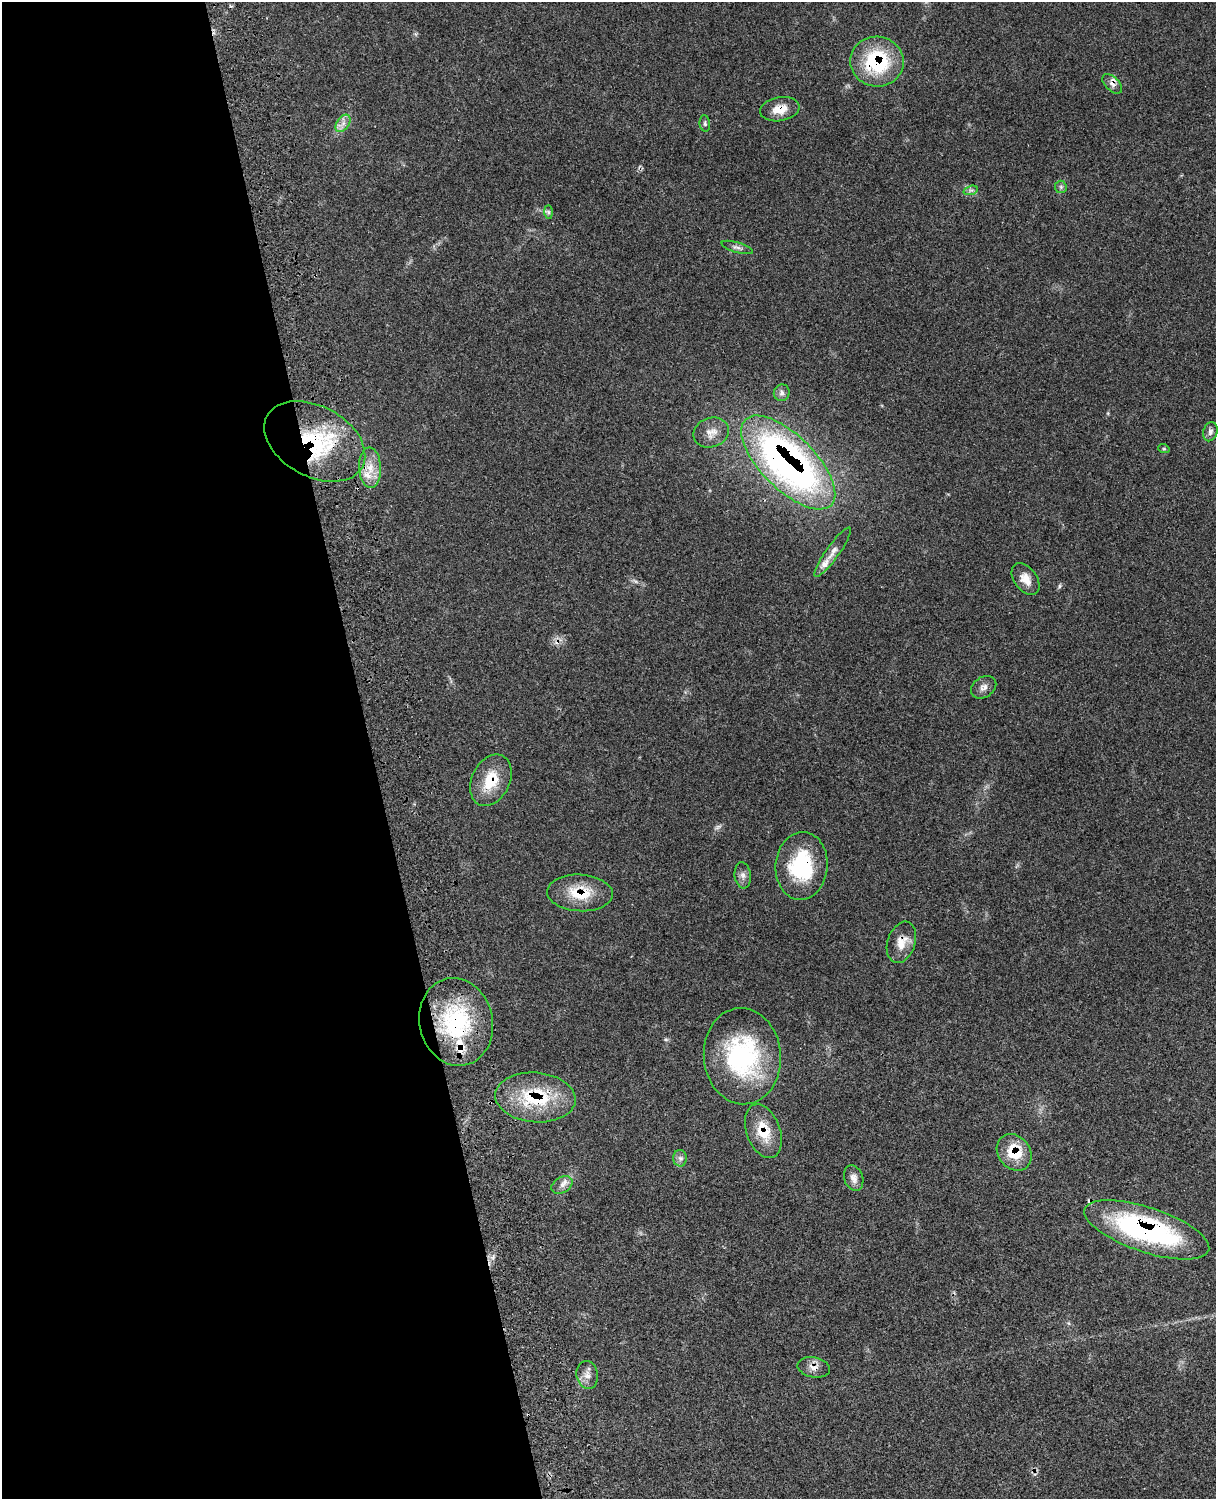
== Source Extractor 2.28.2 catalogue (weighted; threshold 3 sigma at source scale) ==
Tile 5 of 4 x 3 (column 1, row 2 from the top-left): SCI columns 130-1343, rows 1776-3272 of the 5102 x 4931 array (HDU 1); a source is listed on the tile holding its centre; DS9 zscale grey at full resolution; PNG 1218 x 1501 px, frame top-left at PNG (2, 2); each listed source drawn as its Kron ellipse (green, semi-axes under 4 px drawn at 4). Shown black and unused: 31% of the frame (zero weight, under 3 of 4 exposures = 6% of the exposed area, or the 3 px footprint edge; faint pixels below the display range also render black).
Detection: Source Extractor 2.28.2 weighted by HDU 2 'WHT'; one run over the whole footprint, this tile lists its part. Background 0.0975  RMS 0.0064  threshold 0.0286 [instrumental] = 3 sigma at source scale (4.5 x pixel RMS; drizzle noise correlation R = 1.50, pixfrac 1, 0.05/0.05 arcsec/px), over >= 5 px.
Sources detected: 44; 3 cosmic-ray / hot-pixel residue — neither listed nor drawn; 6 inside a brighter listed object's ellipse — not listed separately; the other 35 listed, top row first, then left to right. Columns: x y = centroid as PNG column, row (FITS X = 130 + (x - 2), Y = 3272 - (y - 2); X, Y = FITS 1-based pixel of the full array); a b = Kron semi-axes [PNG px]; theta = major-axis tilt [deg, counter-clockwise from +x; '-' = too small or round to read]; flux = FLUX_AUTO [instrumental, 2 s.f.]
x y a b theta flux
877 62 27 25 -10 50
1112 84 12 7 -44 3.3
780 109 20 12 10 9.2
343 123 10 6 54 3.3
705 123 8 5 -84 1.3
1061 187 6 5 - 1.3
971 190 7 4 18 1.5
548 212 7 4 -89 1.2
737 247 16 5 -16 2.3
782 393 8 8 - 2.1
1210 432 9 7 72 2.3
711 433 18 14 22 6.9
315 441 54 35 -28 70
1164 449 6 3 -18 0.76
788 462 60 27 -45 290
370 468 20 11 -88 10
833 552 30 6 54 5.3
1026 579 18 11 -54 7
984 687 13 10 34 3.8
491 780 27 19 64 20
802 866 34 26 85 48
743 875 13 8 -84 3.3
580 893 33 18 -3 21
901 942 21 14 72 9.3
456 1022 44 36 -77 65
742 1056 48 38 -85 78
535 1097 40 25 -4 43
763 1131 28 17 -70 17
1014 1152 19 16 -51 19
680 1158 8 7 - 2.3
854 1178 13 9 -71 4
562 1185 11 8 31 3.5
1147 1230 65 22 -18 120
814 1367 16 10 -11 5
587 1375 14 10 -80 4.8
Overlapping masked pixels (flux is a lower limit): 15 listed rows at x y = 877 62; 1112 84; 780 109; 315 441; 788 462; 491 780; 802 866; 580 893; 901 942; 456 1022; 535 1097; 763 1131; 1014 1152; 1147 1230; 814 1367